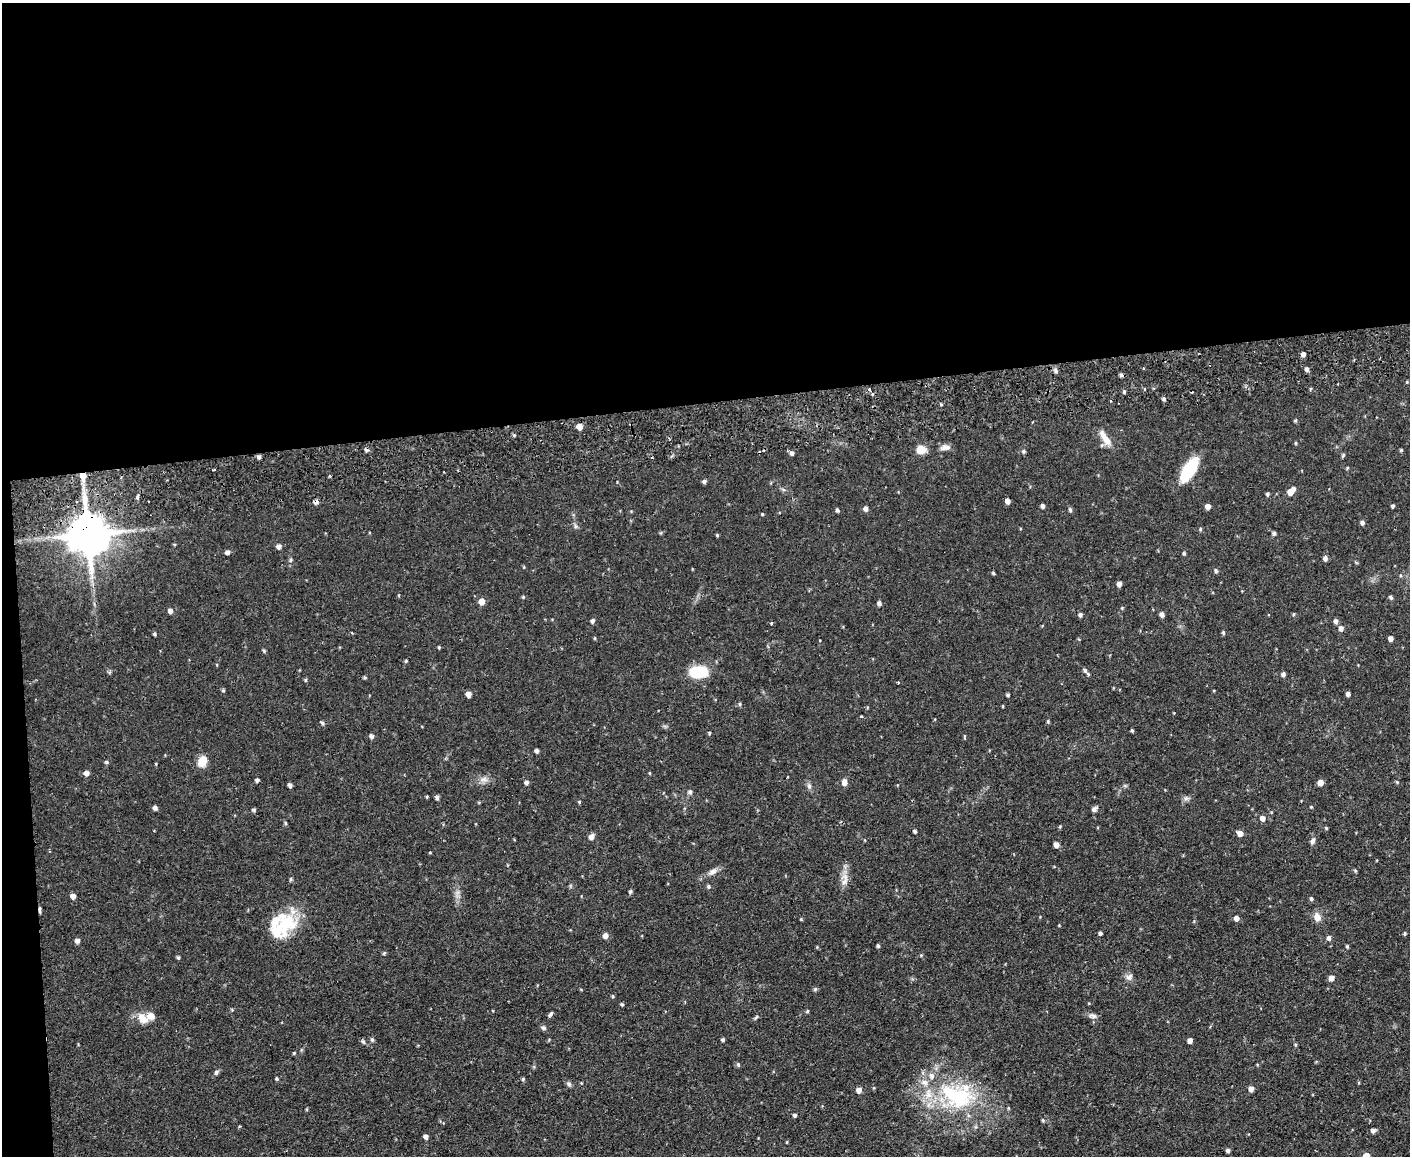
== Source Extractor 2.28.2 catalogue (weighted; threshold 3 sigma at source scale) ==
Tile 1 of 3 x 4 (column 1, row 1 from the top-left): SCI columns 130-1537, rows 3516-4669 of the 4593 x 4724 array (HDU 1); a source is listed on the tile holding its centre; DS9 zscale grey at full resolution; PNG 1412 x 1158 px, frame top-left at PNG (2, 3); no overlay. Shown black and unused: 36% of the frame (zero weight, under 2 of 3 exposures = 3% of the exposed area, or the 3 px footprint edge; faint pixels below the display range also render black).
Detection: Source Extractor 2.28.2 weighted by HDU 2 'WHT'; one run over the whole footprint, this tile lists its part. Background 0.0535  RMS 0.0061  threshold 0.0276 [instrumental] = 3 sigma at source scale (4.5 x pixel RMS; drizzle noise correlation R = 1.50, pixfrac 1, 0.05/0.05 arcsec/px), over >= 5 px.
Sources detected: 176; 2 cosmic-ray / hot-pixel residue — not listed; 8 inside a brighter listed object's ellipse — not listed separately; the other 166 listed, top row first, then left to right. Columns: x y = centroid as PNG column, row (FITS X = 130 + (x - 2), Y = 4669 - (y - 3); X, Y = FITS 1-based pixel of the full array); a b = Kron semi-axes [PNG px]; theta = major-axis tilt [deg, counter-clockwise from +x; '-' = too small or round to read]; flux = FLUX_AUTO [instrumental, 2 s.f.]
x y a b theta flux
1303 355 5 4 - 2.1
1307 369 5 4 - 1.6
1056 371 5 5 - 1.2
1121 375 5 4 - 1.1
869 389 4 3 - 1.5
1124 392 5 4 - 0.88
1164 399 5 4 - 1.2
1295 420 5 4 - 0.73
579 426 5 5 - 3.8
1105 438 24 7 -58 5.9
1296 443 5 3 - 0.62
945 447 13 7 5 3
921 450 9 8 - 6.9
1401 450 4 4 - 0.73
1023 451 5 5 - 0.96
792 453 6 5 - 1.5
1343 455 6 4 47 0.82
259 457 5 5 - 1.4
214 469 3 2 - 0.63
1189 470 22 9 59 37
83 477 9 7 85 5.3
704 481 5 4 - 1.4
1291 491 10 6 43 5.2
1267 494 5 4 - 1.1
1007 501 5 4 - 2.2
316 502 6 5 - 1.9
1042 506 5 4 - 1.5
1208 506 6 5 - 2.4
1393 506 4 4 - 0.94
865 509 5 5 - 1.9
837 510 5 4 - 0.97
1070 510 5 4 - 1.1
762 514 4 3 - 0.6
1362 522 5 4 - 1.5
575 526 7 4 -71 1.1
1200 529 5 4 - 0.73
1274 533 6 4 -2 0.98
88 534 12 12 - 2100
717 535 5 4 - 0.59
279 547 6 5 - 1.9
227 552 6 5 - 1.6
1184 553 5 4 - 0.68
1325 558 6 5 - 1.8
290 560 6 4 88 0.92
1216 571 6 5 - 1.1
993 573 5 4 - 0.73
92 577 7 4 71 1.8
1119 584 5 4 - 2.8
523 597 4 4 - 0.61
1390 597 7 3 -44 0.93
481 602 6 6 - 4.1
879 603 5 5 - 1.4
1122 608 5 4 - 0.55
170 611 6 5 - 1.9
1294 614 5 3 - 0.64
1080 615 5 5 - 1.3
1162 615 5 5 - 1.8
592 621 5 5 - 1.3
1336 621 6 5 - 1.8
771 623 3 3 - 1
1341 628 6 5 - 2.2
1223 633 5 4 - 0.91
155 634 4 4 - 0.81
595 638 5 3 - 0.54
1390 638 5 4 - 2.4
439 647 4 3 - 0.64
264 651 6 4 -72 0.69
406 661 4 3 - 0.6
1085 670 5 4 - 1.1
699 672 21 13 -1 19
1283 674 5 5 - 1.6
365 678 5 3 - 0.74
305 680 5 4 - 0.81
898 682 3 3 - 0.73
223 690 4 4 - 0.77
468 694 6 5 - 2.7
1348 694 4 4 - 2.1
1008 695 4 3 - 0.82
740 704 6 4 -89 0.69
1048 721 4 4 - 0.73
322 723 5 4 - 1
1132 730 4 3 - 0.73
709 733 4 4 - 0.67
371 736 6 5 - 1.4
536 751 4 4 - 1.4
202 761 13 9 64 7.2
106 762 5 4 - 0.92
156 764 5 3 - 0.49
86 773 7 6 - 2.2
650 773 4 3 - 0.53
484 779 11 7 4 3
257 780 5 4 - 1.2
526 782 5 5 - 1.4
844 782 6 5 - 4.1
1397 782 5 3 - 0.59
1320 783 6 5 - 3.2
290 785 6 4 -75 1.3
809 786 6 6 - 1.5
690 792 6 5 - 1.2
427 796 5 3 - 0.55
437 798 6 5 - 1.2
1186 798 7 4 19 1.4
579 802 4 4 - 0.55
1311 807 4 3 - 0.53
155 808 6 5 - 1.5
1094 809 5 5 - 2.3
253 810 5 4 - 0.91
1262 818 7 7 - 2.6
285 823 6 4 -88 0.74
1326 828 4 3 - 0.64
915 831 4 4 - 0.99
1240 833 7 6 - 2.6
591 837 7 6 - 2.4
1313 841 9 5 67 1.8
1056 845 5 5 - 2.9
430 853 4 3 - 0.45
1355 870 5 4 - 0.76
713 871 12 7 37 2.8
844 882 10 7 53 3.2
709 886 5 5 - 0.99
630 892 5 4 - 1
73 896 6 5 - 2.2
1311 899 5 4 - 0.91
40 909 7 3 89 1.2
1317 917 10 8 -60 4.5
1236 918 6 5 - 2.5
286 922 32 27 80 28
1100 933 4 4 - 1
1405 933 5 3 - 0.76
605 936 6 5 - 2.8
1329 938 6 5 - 1.6
77 941 6 5 - 1.9
878 946 4 4 - 0.8
1347 946 4 4 - 0.74
384 953 6 3 45 0.73
178 957 5 3 - 0.74
1129 977 10 8 30 2.4
1331 978 6 6 - 2.5
815 989 6 4 45 0.95
613 996 4 4 - 0.67
622 1004 4 3 - 0.78
807 1011 5 3 - 0.63
551 1014 7 4 59 1.2
1093 1016 12 6 -7 2
756 1017 7 3 52 0.82
143 1018 18 11 -42 6.6
544 1028 6 5 - 1.4
372 1039 6 5 - 0.98
723 1040 4 4 - 1.3
1190 1040 4 4 - 2.9
363 1041 6 4 -3 0.94
294 1053 4 4 - 0.54
738 1064 5 5 - 0.89
216 1072 8 5 64 1.2
276 1078 4 4 - 0.81
523 1079 5 4 - 0.75
569 1084 6 6 - 1.3
1251 1089 5 5 - 3.1
859 1090 6 6 - 2.6
957 1096 52 30 -21 63
795 1115 4 4 - 1.3
1043 1120 5 3 - 0.66
1373 1130 6 5 - 1.9
426 1137 5 5 - 1.6
1228 1150 4 4 - 1.7
1366 1156 6 5 - 7
Overlapping masked pixels (flux is a lower limit): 4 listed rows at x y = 83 477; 316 502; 88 534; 40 909
Isophote crosses this tile's border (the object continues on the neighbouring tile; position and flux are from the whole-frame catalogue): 1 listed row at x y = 1366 1156